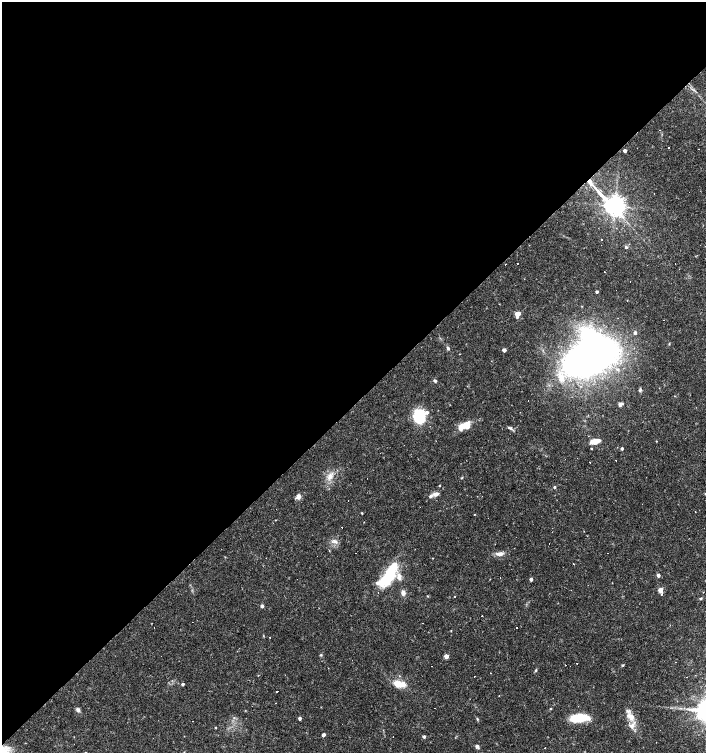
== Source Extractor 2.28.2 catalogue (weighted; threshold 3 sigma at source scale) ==
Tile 2 of 4 x 4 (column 2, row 1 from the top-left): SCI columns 1616-3022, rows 4509-6010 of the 5979 x 6011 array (HDU 1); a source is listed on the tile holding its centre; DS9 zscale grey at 2 x 2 block average (1 PNG px = mean of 2 x 2 image px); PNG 708 x 755 px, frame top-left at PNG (2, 2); no overlay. Shown black and unused: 54% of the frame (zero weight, under 3 of 4 exposures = <1% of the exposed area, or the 3 px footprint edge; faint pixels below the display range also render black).
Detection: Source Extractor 2.28.2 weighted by HDU 2 'WHT'; one run over the whole footprint, this tile lists its part. Background 0.0165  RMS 0.0016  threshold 0.0072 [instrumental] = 3 sigma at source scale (4.5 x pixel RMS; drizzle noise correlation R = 1.50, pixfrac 1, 0.0396/0.0396 arcsec/px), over >= 5 px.
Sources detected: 121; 1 inside a brighter object's white glare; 36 cosmic-ray / hot-pixel residue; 1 long thin detection or spike segment (spike, bleed or trail) — not listed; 8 inside a brighter listed object's ellipse — not listed separately; the other 75 listed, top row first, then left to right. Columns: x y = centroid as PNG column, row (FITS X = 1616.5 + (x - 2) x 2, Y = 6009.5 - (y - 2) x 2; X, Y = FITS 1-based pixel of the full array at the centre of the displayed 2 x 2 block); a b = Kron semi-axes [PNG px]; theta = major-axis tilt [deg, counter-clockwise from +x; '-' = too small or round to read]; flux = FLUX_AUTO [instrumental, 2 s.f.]
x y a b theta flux
668 147 2 2 - 0.41
625 151 2 2 - 1.6
615 206 7 5 -40 260
602 239 2 2 - 0.41
626 247 4 3 - 0.66
517 263 2 2 - 0.18
675 264 2 2 - 0.28
597 292 2 2 - 0.83
499 304 2 2 - 0.14
517 314 4 3 - 7.3
663 320 2 2 - 0.21
635 333 3 3 - 1
448 348 5 3 - 0.68
504 350 3 2 - 2
589 356 27 19 34 470
559 374 7 5 86 2.3
435 381 4 4 - 0.63
640 390 4 3 - 0.56
620 404 5 4 - 1
419 416 14 11 -86 13
463 425 15 6 35 5.7
511 428 7 4 -37 0.79
656 441 2 2 - 0.18
594 442 12 5 15 3.5
591 448 2 2 - 0.26
622 448 2 2 - 0.73
590 462 2 2 - 1.6
330 476 9 7 49 2.5
461 478 3 2 - 0.25
439 485 2 2 - 0.27
554 487 3 2 - 0.55
435 494 8 5 8 1.6
298 497 6 6 - 1.4
695 511 2 2 - 0.41
362 513 2 2 - 0.32
474 514 2 2 - 1.1
275 520 2 2 - 0.18
335 541 6 5 - 1.3
499 554 11 5 2 2
432 558 3 2 - 0.15
389 573 33 12 63 16
658 575 3 3 - 1.3
500 578 2 2 - 0.23
531 579 3 2 - 1.2
660 590 3 3 - 6
403 593 5 4 - 1.7
662 594 2 2 - 0.45
428 596 3 2 - 0.2
454 597 2 2 - 0.64
701 598 4 3 - 0.4
262 606 3 3 - 1.3
517 628 2 2 - 0.73
451 631 2 2 - 0.23
321 655 4 3 - 0.4
446 656 3 3 - 4.1
676 662 2 2 - 0.27
566 665 2 2 - 0.54
623 665 4 3 - 0.34
536 670 5 3 - 0.42
183 684 2 2 - 0.88
399 684 17 8 -9 5.1
277 691 2 2 - 0.72
499 696 2 2 - 0.16
550 708 2 2 - 0.36
78 710 6 4 -53 1
631 716 12 7 -48 3.6
300 718 3 2 - 1.2
579 718 15 6 3 17
477 719 4 3 - 0.38
193 721 2 2 - 0.61
216 727 2 2 - 0.25
660 730 2 2 - 0.24
323 735 3 2 - 1.7
424 736 3 2 - 1.1
477 746 5 3 - 0.85
Diffuse or blended objects may show on this block-average render without a row.